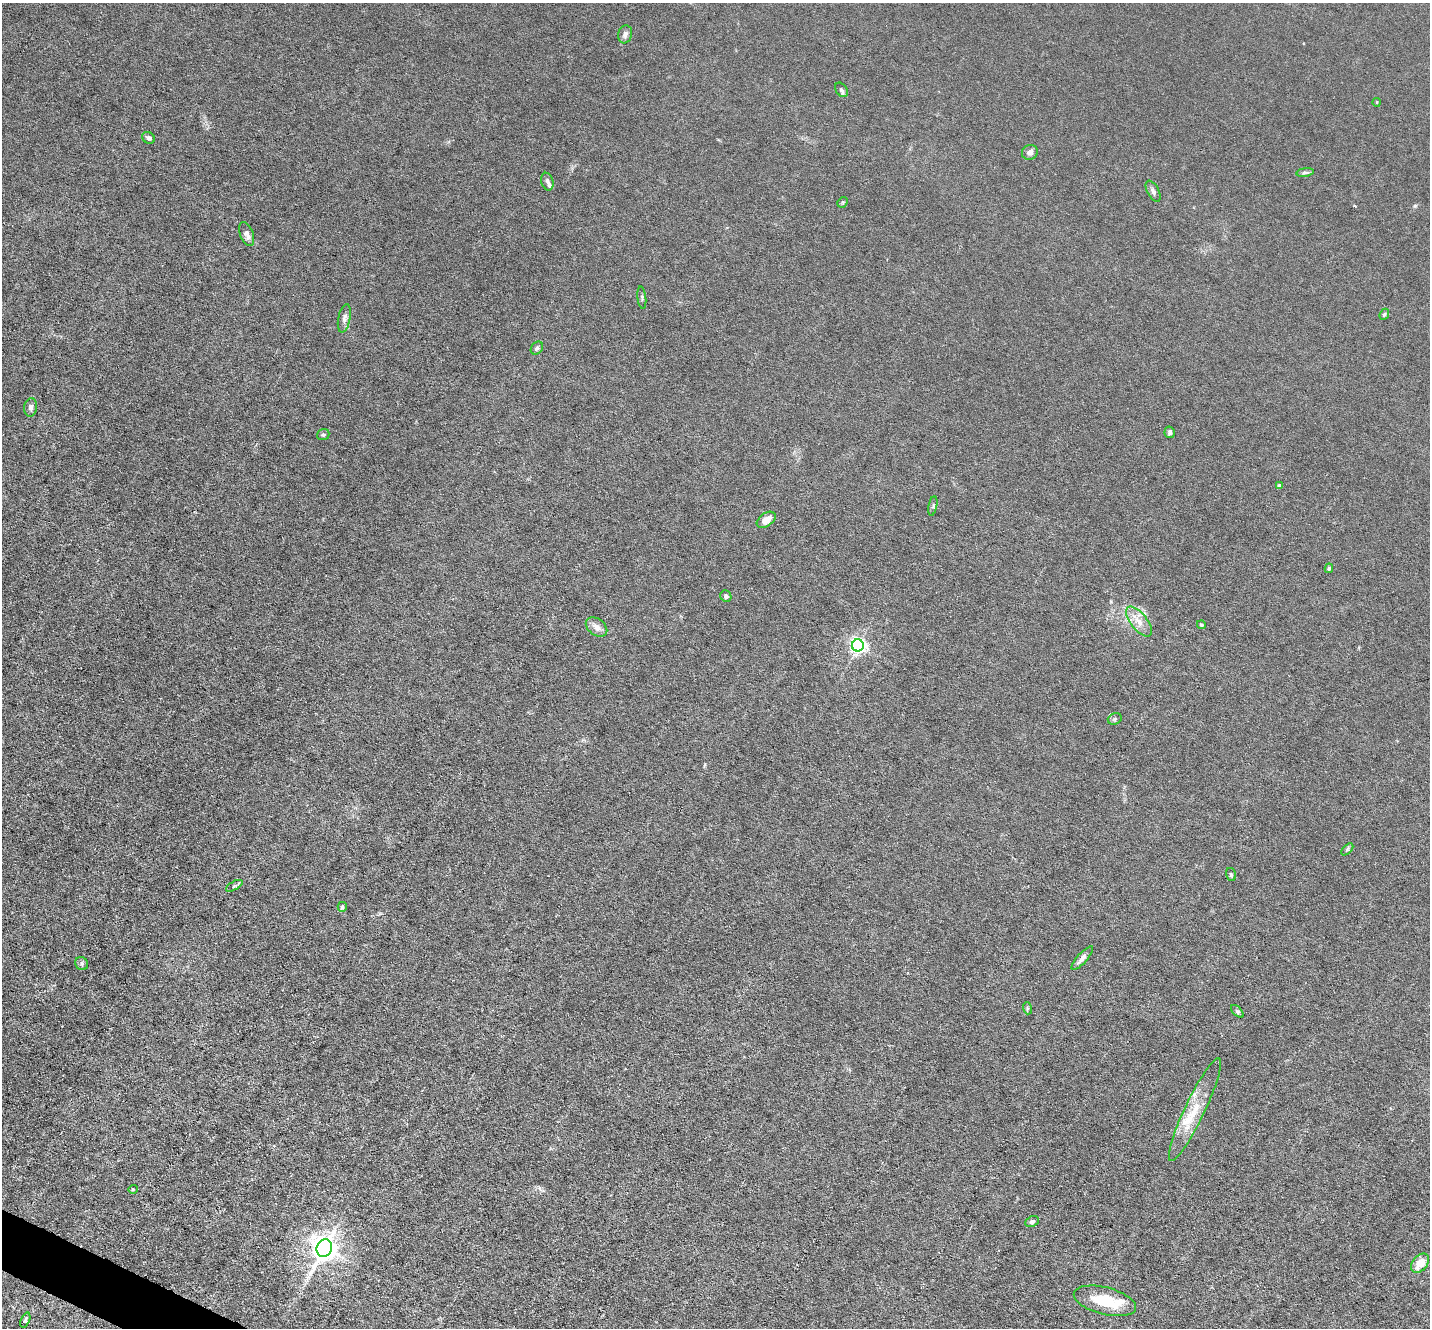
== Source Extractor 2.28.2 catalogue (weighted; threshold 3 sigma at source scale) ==
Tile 7 of 4 x 4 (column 3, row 2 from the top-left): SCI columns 2859-4286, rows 2795-4120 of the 5715 x 5726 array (HDU 1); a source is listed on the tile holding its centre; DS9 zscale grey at full resolution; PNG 1432 x 1330 px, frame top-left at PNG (2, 3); each listed source drawn as its Kron ellipse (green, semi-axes under 4 px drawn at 4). Shown black and unused: <1% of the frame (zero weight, under 3 of 6 exposures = <1% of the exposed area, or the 3 px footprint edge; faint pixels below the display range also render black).
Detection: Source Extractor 2.28.2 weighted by HDU 2 'WHT'; one run over the whole footprint, this tile lists its part. Background 0.0146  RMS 0.0037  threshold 0.0151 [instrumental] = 3 sigma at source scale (4.09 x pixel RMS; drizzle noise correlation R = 1.36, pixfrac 0.8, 0.05/0.05 arcsec/px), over >= 5 px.
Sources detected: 46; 4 inside a brighter listed object's ellipse — not listed separately; the other 42 listed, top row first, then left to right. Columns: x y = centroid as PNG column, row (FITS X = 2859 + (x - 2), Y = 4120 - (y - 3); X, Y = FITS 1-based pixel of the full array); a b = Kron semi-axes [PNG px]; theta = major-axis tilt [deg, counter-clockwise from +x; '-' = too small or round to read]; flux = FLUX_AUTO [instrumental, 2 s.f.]
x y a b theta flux
625 34 9 7 71 1.4
841 90 8 5 -52 0.98
1377 102 4 3 - 0.25
148 138 7 5 -29 0.79
1030 152 8 7 - 1.3
1305 172 9 4 8 0.67
547 182 9 6 -75 1
1153 191 11 6 -62 1.1
843 202 6 4 44 0.47
247 234 12 6 -69 1.8
642 298 11 2 -83 0.48
1384 314 6 4 67 0.48
344 318 14 6 79 1.5
537 348 7 5 51 0.78
31 407 9 6 81 1.2
1170 432 6 5 - 0.77
323 434 6 5 - 0.53
1280 486 4 4 - 1.1
933 506 10 3 79 0.45
766 520 10 6 35 3.2
1329 568 5 4 - 0.55
726 596 6 5 - 0.87
1139 622 18 8 -52 3.6
1201 625 4 4 - 0.42
596 627 12 8 -38 2.4
858 645 6 6 - 110
1115 719 7 5 22 0.64
1347 849 7 4 45 0.55
1231 875 7 5 -75 0.55
234 886 9 4 29 0.7
342 907 5 4 - 0.55
1082 958 15 5 48 1.7
82 964 7 6 - 0.87
1027 1008 6 4 -73 0.45
1237 1011 8 4 -44 0.59
1195 1110 57 10 65 9.2
133 1189 5 3 - 0.31
1032 1222 7 5 25 1.1
324 1248 9 7 66 370
1420 1263 11 7 51 4.7
1105 1301 32 13 -14 11
25 1320 8 4 67 0.83
Unlisted compact peaks at least as high as the median listed source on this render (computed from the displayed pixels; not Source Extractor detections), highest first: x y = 1415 206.